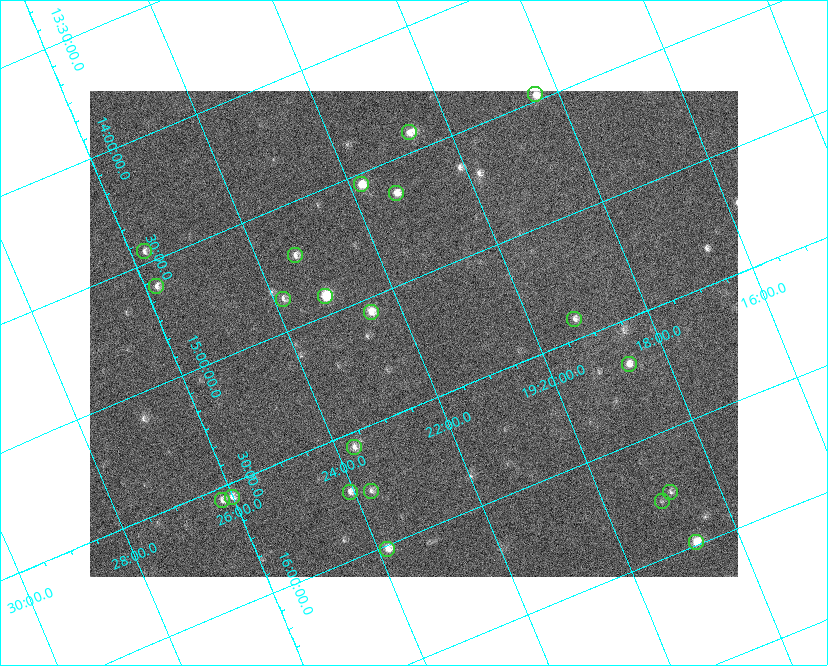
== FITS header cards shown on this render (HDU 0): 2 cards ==
NAXIS1  =                  648 / length of data axis 1
NAXIS2  =                  486 / length of data axis 2

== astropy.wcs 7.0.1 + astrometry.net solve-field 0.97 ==
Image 648 x 486 px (HDU 0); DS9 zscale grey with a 90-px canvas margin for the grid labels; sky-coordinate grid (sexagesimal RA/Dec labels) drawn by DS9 from the SOLVED WCS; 21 Tycho-2 reference stars matched to detected sources circled (green)
Header WCS: none
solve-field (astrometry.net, Tycho-2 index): SOLVED blind (the file carries no WCS)
Solved WCS: RA---TAN-SIP/DEC--TAN-SIP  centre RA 19:21:57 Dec +15:13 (290.49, +15.21 deg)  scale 15.3 arcsec/px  FOV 165.0' x 123.6'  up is -157 deg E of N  parity flipped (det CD > 0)
(file carries no celestial WCS; the grid is the blind solution)
Tycho-2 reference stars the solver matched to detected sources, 21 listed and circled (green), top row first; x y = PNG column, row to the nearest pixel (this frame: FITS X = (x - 90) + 1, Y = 486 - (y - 91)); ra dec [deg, ICRS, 3 dp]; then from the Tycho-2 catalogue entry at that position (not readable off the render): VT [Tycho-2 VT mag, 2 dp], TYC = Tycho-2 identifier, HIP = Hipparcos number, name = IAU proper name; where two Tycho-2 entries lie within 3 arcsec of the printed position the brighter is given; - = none
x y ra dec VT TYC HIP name
535 94 289.595 +14.474 7.60 1054-1055-1 94871 -
409 132 290.170 +14.419 7.86 1054-844-1 95082 -
361 184 290.452 +14.543 7.44 1054-679-1 - -
396 193 290.323 +14.634 7.66 1054-951-1 95132 -
144 251 291.441 +14.452 8.37 1067-789-1 - -
295 255 290.838 +14.713 8.21 1054-205-1 95303 -
156 286 291.451 +14.609 8.24 1067-445-1 95522 -
325 296 290.784 +14.921 6.67 1054-223-1 95287 -
283 299 290.960 +14.864 8.44 1054-411-1 - -
371 312 290.625 +15.059 7.77 1600-2349-1 - -
574 319 289.809 +15.416 8.37 1599-3313-1 94944 -
629 364 289.664 +15.681 7.94 1599-1947-1 94894 -
354 447 290.922 +15.560 8.69 1600-1874-1 - -
371 491 290.929 +15.760 8.70 1600-822-1 95334 -
350 492 291.017 +15.730 8.16 1600-168-1 - -
670 492 289.708 +16.250 8.60 1599-1761-1 - -
232 497 291.504 +15.557 8.17 1600-1630-1 95542 -
222 500 291.551 +15.552 8.28 1600-1749-1 95559 -
662 501 289.759 +16.274 9.33 1599-1589-1 - -
696 542 289.688 +16.488 7.07 1599-570-1 94905 -
387 549 290.960 +16.014 7.62 1600-1088-1 95346 -